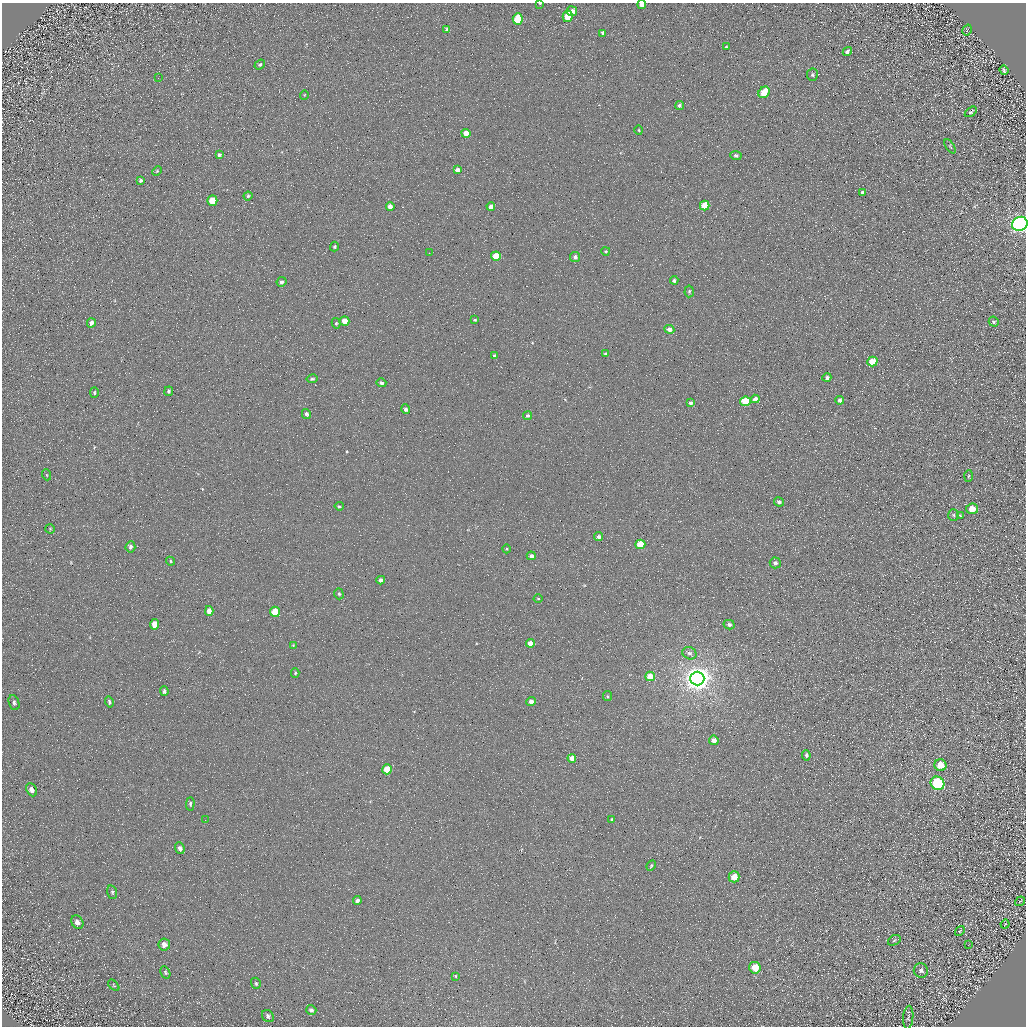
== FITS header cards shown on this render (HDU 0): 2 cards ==
NAXIS1  =                 1024 / Required FITS header
NAXIS2  =                 1024 / Required FITS header

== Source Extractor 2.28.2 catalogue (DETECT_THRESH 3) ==
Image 1024 x 1024 px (HDU 0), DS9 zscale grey, 1 PNG px = 1 image px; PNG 1028 x 1028 px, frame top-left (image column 1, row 1024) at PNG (2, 3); each listed source drawn as its Kron ellipse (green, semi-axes under 4 px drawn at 4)
Background 5.11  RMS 8.8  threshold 26.3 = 3 sigma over >= 5 px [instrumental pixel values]
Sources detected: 126; all 126 listed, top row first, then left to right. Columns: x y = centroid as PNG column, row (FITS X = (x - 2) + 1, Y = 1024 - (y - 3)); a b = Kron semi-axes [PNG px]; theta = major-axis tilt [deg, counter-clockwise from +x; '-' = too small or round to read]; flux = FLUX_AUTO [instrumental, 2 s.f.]
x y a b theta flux
540 3 3 2 - 520
642 5 4 4 - 3500
572 11 5 5 - 2800
568 16 6 5 - 14000
518 19 5 5 - 19000
447 29 4 3 - 1800
967 30 6 2 58 410
603 33 4 4 - 1900
726 47 4 2 - 440
847 51 5 4 - 1600
260 64 6 4 38 910
1004 70 5 3 - 1100
812 75 6 5 - 990
158 78 2 2 - 320
764 92 6 5 - 16000
304 95 5 3 - 460
679 105 4 4 - 1200
971 112 7 4 36 700
639 130 4 3 - 470
466 133 4 4 - 5000
950 146 8 3 -57 610
219 155 4 4 - 1400
736 156 5 4 - 1500
457 170 4 4 - 2800
157 171 5 4 - 690
141 180 4 3 - 1100
862 192 3 3 - 1000
248 196 4 4 - 1000
212 200 5 5 - 13000
705 205 5 4 - 16000
390 206 4 4 - 4300
491 206 4 4 - 3000
1020 224 8 7 - 350000
334 247 5 4 - 810
606 251 4 3 - 650
429 253 2 2 - 280
496 256 5 4 - 11000
575 257 5 5 - 1800
674 280 4 4 - 1300
282 282 5 4 - 1500
689 291 6 4 86 930
475 320 4 3 - 700
345 321 5 4 - 7900
994 322 5 4 - 1000
91 323 4 4 - 2200
336 323 5 4 - 860
669 329 5 4 - 3300
605 354 4 4 - 1200
494 356 4 3 - 1500
872 361 5 5 - 12000
827 378 4 4 - 1500
312 379 5 4 - 1100
381 383 5 4 - 1400
169 391 5 4 - 1100
94 393 5 4 - 870
755 399 4 4 - 3300
839 400 4 4 - 2200
745 401 5 5 - 23000
691 403 4 3 - 1400
406 409 5 4 - 1600
306 414 5 4 - 1500
527 416 4 4 - 1100
47 475 5 3 - 590
968 476 6 4 86 680
779 502 5 4 - 1800
339 506 4 3 - 860
972 509 6 5 - 8000
953 515 6 5 - 1100
960 515 4 3 - 510
50 529 5 5 - 660
599 536 4 4 - 1900
640 544 5 4 - 19000
130 547 6 5 - 1700
507 549 4 3 - 520
531 556 4 4 - 2800
171 561 5 4 - 720
775 563 5 5 - 1800
381 580 4 4 - 2500
339 594 5 4 - 930
538 599 4 3 - 560
209 611 5 4 - 5100
275 612 5 5 - 15000
154 624 5 4 - 7100
729 625 5 4 - 1600
531 643 4 4 - 5500
293 645 4 4 - 530
689 653 7 6 - 2000
295 673 4 4 - 790
650 676 4 4 - 11000
697 679 7 7 - 830000
164 691 5 3 - 1300
607 696 5 4 - 810
109 702 5 4 - 1000
531 702 4 4 - 3800
14 703 8 5 -70 1500
714 740 5 4 - 3800
806 755 5 4 - 1400
572 758 4 4 - 4700
940 765 6 6 - 9600
387 769 5 5 - 13000
937 783 7 6 - 75000
31 790 7 5 -63 3000
190 804 7 4 89 1000
205 820 2 2 - 290
612 820 4 4 - 1100
180 848 6 4 -67 1900
651 866 6 3 63 790
734 877 5 5 - 7400
112 892 7 4 -74 1000
357 900 4 3 - 2000
1020 901 5 3 - 550
77 922 7 5 -58 2700
1005 924 4 3 - 430
960 931 5 3 - 580
894 940 7 4 32 910
164 944 6 6 - 3200
968 945 2 2 - 380
755 968 6 5 - 13000
921 970 7 7 - 1600
165 972 6 4 -61 910
455 976 4 3 - 580
256 983 6 5 - 1100
114 985 7 4 -46 820
311 1010 5 4 - 1300
268 1016 6 5 - 1600
908 1017 12 5 86 830
At the frame edge (FLAGS 8, measured only in part): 3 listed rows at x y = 540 3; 642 5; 1020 224